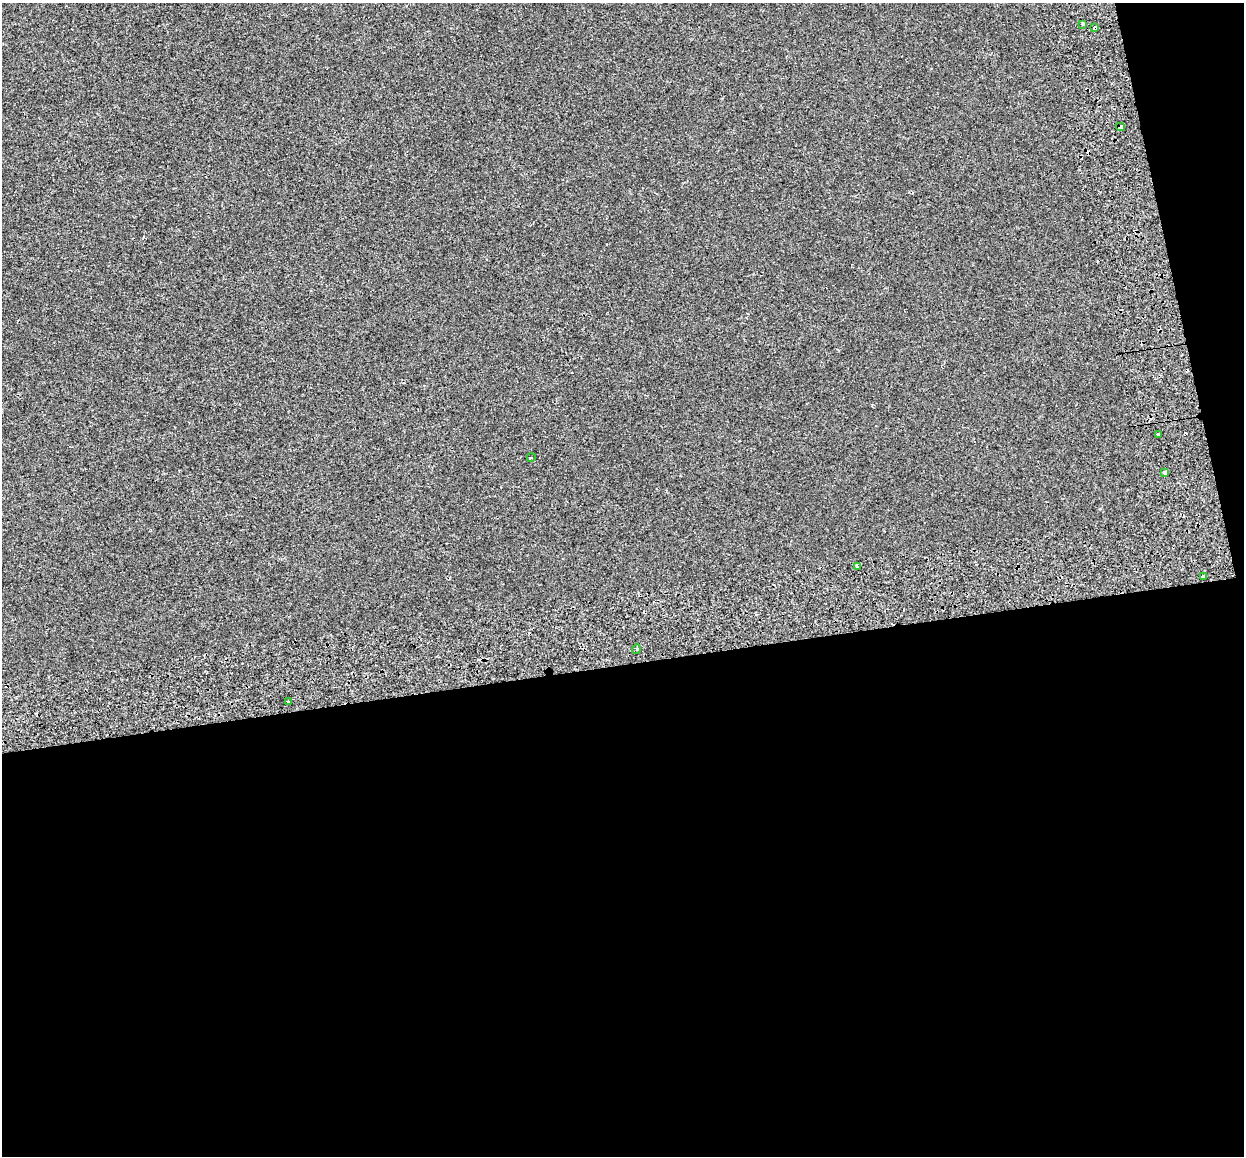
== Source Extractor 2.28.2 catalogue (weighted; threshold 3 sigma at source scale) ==
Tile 16 of 4 x 4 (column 4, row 4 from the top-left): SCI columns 3812-5053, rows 173-1326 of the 5138 x 4912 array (HDU 1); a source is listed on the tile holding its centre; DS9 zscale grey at full resolution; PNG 1246 x 1158 px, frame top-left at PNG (2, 3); each listed source drawn as its Kron ellipse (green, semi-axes under 4 px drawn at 4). Shown black and unused: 45% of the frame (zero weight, under 2 of 3 exposures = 7% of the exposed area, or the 3 px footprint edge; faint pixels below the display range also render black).
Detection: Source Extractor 2.28.2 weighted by HDU 2 'WHT'; one run over the whole footprint, this tile lists its part. Background -5.73e-04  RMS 0.0045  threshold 0.0204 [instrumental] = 3 sigma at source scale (4.5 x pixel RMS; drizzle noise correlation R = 1.50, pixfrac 1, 0.0396/0.0396 arcsec/px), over >= 5 px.
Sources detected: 13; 3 cosmic-ray / hot-pixel residue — neither listed nor drawn; the other 10 listed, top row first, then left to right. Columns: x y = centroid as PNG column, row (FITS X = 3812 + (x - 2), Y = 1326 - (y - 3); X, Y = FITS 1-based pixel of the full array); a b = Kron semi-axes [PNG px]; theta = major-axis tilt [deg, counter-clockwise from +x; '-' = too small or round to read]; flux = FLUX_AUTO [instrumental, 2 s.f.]
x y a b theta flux
1083 24 3 3 - 3.8
1095 28 4 3 - 1.5
1120 127 4 3 - 18
1158 435 3 3 - 0.94
531 458 4 3 - 0.33
1165 472 3 3 - 1.2
857 566 3 3 - 0.71
1204 576 4 3 - 5
636 649 4 3 - 0.46
288 701 3 2 - 0.37
Overlapping masked pixels (flux is a lower limit): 2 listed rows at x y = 1095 28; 1120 127